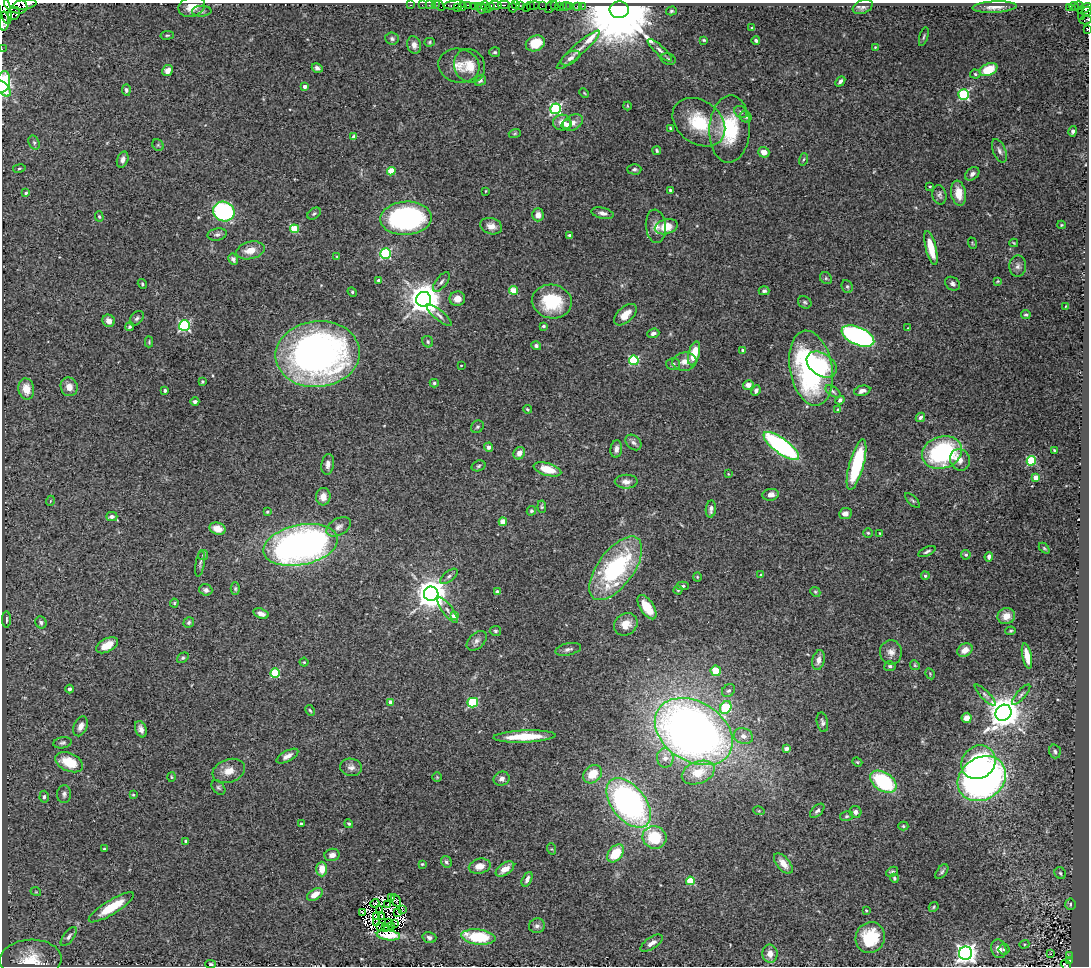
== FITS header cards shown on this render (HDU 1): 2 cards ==
NAXIS1  =                 1087
NAXIS2  =                  964

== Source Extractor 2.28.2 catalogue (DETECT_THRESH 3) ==
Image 1087 x 964 px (HDU 1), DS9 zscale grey, 1 PNG px = 1 image px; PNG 1091 x 968 px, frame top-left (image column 1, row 964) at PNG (2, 3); each listed source drawn as its Kron ellipse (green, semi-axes under 4 px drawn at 4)
Background 1.07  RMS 0.025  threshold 0.075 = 3 sigma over >= 5 px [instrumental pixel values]
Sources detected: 371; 9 with non-positive FLUX_AUTO (blend fragments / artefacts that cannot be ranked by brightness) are neither listed nor drawn; the other 362 listed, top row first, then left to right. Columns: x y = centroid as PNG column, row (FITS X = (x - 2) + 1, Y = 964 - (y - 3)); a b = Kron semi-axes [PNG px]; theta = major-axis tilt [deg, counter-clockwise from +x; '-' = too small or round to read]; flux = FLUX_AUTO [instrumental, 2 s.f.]
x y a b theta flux
24 4 12 4 9 6200
16 5 12 7 -18 9200
411 5 3 2 - 39
422 5 2 2 - 23
429 5 2 2 - 28
435 5 2 2 - 29
455 5 11 3 6 760
467 5 3 2 - 410
495 5 6 3 -7 560
504 5 6 2 -3 450
516 5 3 3 - 480
520 5 3 3 - 66
530 5 3 2 - 910
440 6 6 2 -45 58
463 6 4 3 - 420
474 6 2 2 - 20
478 6 4 3 - 80
491 6 3 3 - 500
533 6 6 3 16 140
542 6 2 2 - 31
551 6 8 2 56 84
554 6 4 3 - 49
560 6 3 2 - 260
566 6 5 3 - 150
569 6 3 2 - 130
577 6 4 2 - 48
583 6 3 2 - 16
1074 6 4 3 - 320
1079 6 4 3 - 240
192 7 13 10 21 20
486 7 6 3 -65 550
863 7 10 6 24 6.2
994 7 22 5 3 15
1070 7 3 3 - 340
458 8 3 3 - 1000
482 8 5 3 - 660
513 8 4 4 - 1900
526 8 3 2 - 830
5 9 15 5 -75 9400
1085 9 8 4 27 1500
619 10 9 8 - 33000
202 11 10 5 4 4.8
671 11 5 4 - 2.6
1086 12 5 4 - 1100
14 13 7 5 65 2800
1081 17 3 3 - 240
1086 20 6 4 15 160
4 21 9 5 89 3200
752 28 3 3 - 2.4
1087 30 3 2 - 6.9
167 35 7 3 8 2.3
924 37 10 3 74 2.7
392 39 7 6 - 4.5
704 40 3 3 - 1.9
756 40 4 3 - 4.7
430 42 5 4 - 2.5
535 43 10 7 23 37
414 45 9 7 -74 8.4
875 47 3 2 - 1.3
2 49 2 2 - 14
578 50 28 6 42 15
660 50 16 4 -42 7.3
495 52 5 5 - 3.3
570 58 10 6 32 8.3
668 59 8 5 -19 3.5
459 66 21 17 -14 28
469 66 17 15 -66 28
317 68 5 4 - 5.8
989 69 9 6 25 44
167 71 6 5 - 9.8
975 74 5 4 - 2.5
480 80 6 5 - 4.8
840 81 6 3 49 5.5
3 82 11 7 75 46
305 86 3 3 - 9
3 88 10 5 -46 29
126 90 5 4 - 3.8
584 93 5 3 - 1.5
964 94 5 5 - 190
627 106 4 3 - 1.4
556 109 5 5 - 270
741 112 7 5 -33 4
746 117 6 5 - 3.4
699 122 29 21 -37 81
562 123 9 8 - 17
573 123 11 7 29 13
567 124 5 4 - 7.3
670 128 4 3 - 2.2
730 129 33 20 87 100
1073 131 5 4 - 4.6
515 133 6 4 18 2.2
354 137 4 4 - 13
34 143 7 5 -63 4.1
158 145 6 5 - 2.9
657 151 4 3 - 2.9
999 151 12 6 -68 6.7
764 152 6 5 - 11
804 159 6 3 71 2
123 160 8 5 72 7.7
19 168 6 3 9 1.8
634 169 7 5 -1 3.8
391 171 4 4 - 45
972 174 8 5 41 6.2
930 186 3 3 - 1.8
670 190 4 4 - 3.7
486 191 3 2 - 1.2
26 193 4 3 - 2.9
959 193 12 7 -81 22
939 195 10 7 -78 5.3
224 212 11 9 -20 220
602 213 11 5 -12 7.2
314 214 7 5 37 3.3
538 215 6 5 - 11
99 216 5 4 - 2.4
406 218 26 16 3 320
1061 225 4 4 - 1.6
491 226 11 8 -16 13
656 226 17 10 -85 15
666 227 11 7 15 32
294 229 4 4 - 66
217 234 10 6 11 4.9
570 235 4 3 - 3.2
972 243 6 3 -71 1.7
1014 243 4 2 - 1.5
931 248 17 5 -76 39
250 250 14 8 13 22
386 253 5 5 - 160
337 257 4 3 - 1.6
233 259 6 5 - 5.6
1018 266 11 8 85 7.4
826 278 6 5 - 3
379 280 3 3 - 4.6
998 281 4 3 - 1.6
441 282 11 5 51 5.5
142 284 5 4 - 2.2
953 284 8 6 -37 5
847 287 7 5 -68 3.3
513 290 4 4 - 50
764 291 5 4 - 3.6
352 292 5 4 - 2
424 299 7 7 - 3500
457 299 8 7 - 13
552 302 20 17 -9 85
805 302 7 6 - 3.7
1066 306 3 2 - 1
439 315 16 5 -40 7.6
625 315 13 7 42 19
1026 315 5 4 - 2.6
137 318 8 5 49 4.3
109 321 6 6 - 12
184 326 5 5 - 230
543 326 3 3 - 2.5
130 327 4 4 - 3.4
908 328 3 3 - 1.1
653 333 6 4 19 6
858 336 17 9 -24 420
149 342 5 3 - 2
428 342 6 5 - 3.2
536 346 5 4 - 4.1
743 350 3 3 - 5
694 353 12 5 75 37
318 354 42 33 7 790
634 360 5 5 - 140
684 362 12 9 6 14
673 364 7 6 - 3.9
822 364 16 11 -35 53
461 365 3 2 - 1.3
811 368 38 21 -80 360
202 382 4 3 - 2.4
434 383 4 4 - 2.8
748 385 5 5 - 11
69 387 9 8 - 14
26 389 11 8 -80 22
165 390 3 3 - 3.3
756 390 5 4 - 5.4
833 391 9 4 -35 3.3
862 391 8 5 13 8.1
840 400 5 4 - 4.5
195 402 4 4 - 5.1
527 409 4 3 - 2.1
838 410 4 4 - 3.6
920 417 5 4 - 5
477 427 7 6 - 3.2
633 442 9 6 -42 6
781 446 21 7 -36 310
489 447 4 4 - 6.6
616 449 8 6 83 7.4
1054 450 3 2 - 1.5
942 452 20 16 19 230
519 453 6 5 - 13
960 460 11 9 -65 12
1031 461 5 4 - 110
328 464 10 6 81 8.3
857 465 26 7 75 120
478 466 7 5 18 3.1
547 469 14 6 -16 37
728 474 3 2 - 1
1036 478 4 4 - 24
626 482 11 7 0 11
771 495 8 6 8 9.7
323 497 9 7 83 16
50 501 5 3 - 1.4
913 501 9 4 -45 3.1
542 507 6 4 -84 2.3
711 509 8 5 83 7.1
531 511 5 4 - 3.2
267 512 4 3 - 2.2
846 514 6 5 - 8.4
112 516 6 4 0 6.7
503 522 4 4 - 28
339 527 13 8 31 9.5
217 529 8 6 -17 21
868 533 5 4 - 2.4
880 533 3 2 - 1.3
300 545 38 20 12 890
1044 548 6 4 -45 1.9
927 551 9 4 25 3.7
203 555 5 5 - 2.6
966 555 5 4 - 4.3
989 557 4 3 - 4.5
200 563 13 4 80 3.8
616 568 37 18 54 240
761 575 3 3 - 2.8
449 576 10 5 39 4.8
925 576 4 3 - 2.6
697 577 4 4 - 1.6
683 586 6 4 3 3.5
235 589 6 4 -90 2.6
206 590 6 5 - 5
678 590 4 4 - 2.1
498 592 4 3 - 14
815 592 5 4 - 2.2
431 594 7 7 - 3200
174 603 4 4 - 1.5
647 607 14 6 -57 30
447 610 15 5 -53 8.3
261 614 8 5 -18 9.2
454 616 4 4 - 22
1006 616 9 8 - 16
6 619 8 2 90 2.5
41 622 6 5 - 4.6
189 623 5 5 - 3.7
626 624 12 10 40 21
495 631 6 5 - 3.2
1011 631 5 4 - 2.3
477 641 12 7 43 7.4
107 645 12 6 28 25
568 649 13 6 12 6.5
965 650 8 6 29 14
891 652 12 11 - 12
1027 656 13 4 -79 20
183 658 6 4 39 2.8
819 660 10 6 76 9.6
304 662 4 4 - 1.9
915 665 5 4 - 2.2
890 666 6 5 - 3.8
716 671 5 5 - 30
275 673 4 4 - 100
930 674 6 4 -59 1.9
69 689 4 4 - 4.5
729 691 7 5 40 3.9
985 695 14 4 -45 5.3
1021 695 13 4 49 4.5
391 702 4 4 - 16
473 703 5 4 - 140
726 708 7 5 60 110
310 710 6 3 -61 2
1003 713 8 7 - 3200
967 718 5 5 - 12
822 722 10 5 -78 4.9
81 726 10 6 67 11
141 729 8 5 -70 8
694 732 42 29 -32 1500
524 736 31 6 2 57
743 736 10 7 -24 10
62 743 9 5 11 4.3
786 749 4 4 - 8.3
1055 751 7 5 -73 3.9
287 756 12 5 28 9.5
665 758 9 8 - 12
69 762 15 9 -23 47
857 762 5 4 - 2.1
978 762 18 16 41 110
351 767 11 8 -10 8.7
229 771 17 11 19 21
698 773 17 11 21 42
593 774 10 8 42 30
171 777 5 3 - 1.8
437 777 5 5 - 1.9
502 779 8 7 - 7.8
982 779 25 21 34 920
883 782 14 9 -34 150
218 788 8 5 -50 3.8
64 794 9 7 86 5.2
133 795 4 3 - 1.8
44 797 6 4 86 3.1
629 803 28 16 -52 520
759 811 6 3 -17 1.9
817 811 9 5 44 4.8
855 812 6 6 - 7
847 816 7 5 16 3
301 824 3 3 - 4.5
349 824 5 4 - 2.2
903 826 5 4 - 2.3
654 837 12 11 - 60
186 841 3 3 - 3.5
104 849 3 3 - 2.1
552 849 6 4 -70 2
616 853 10 7 49 50
332 855 7 6 - 11
446 862 6 5 - 4
783 863 12 6 -50 19
422 864 3 3 - 1.6
480 866 11 7 13 16
322 869 7 5 90 19
505 869 10 5 34 17
892 872 6 4 28 3.3
942 872 8 5 53 3.2
1060 873 6 5 - 3.4
894 878 4 3 - 2.8
527 879 8 4 64 7.1
690 881 4 4 - 76
36 892 5 3 - 1.4
315 895 8 5 34 18
391 898 2 2 - 3
396 900 6 3 -58 0.51
375 903 4 2 - 3.4
1070 904 6 5 - 3.9
388 905 2 2 - 2
111 907 26 7 32 53
934 907 5 4 - 2.1
402 909 4 2 - 2.8
380 910 3 2 - 3
866 910 3 3 - 1.8
363 912 4 2 - 1.8
398 913 3 2 - 1.5
376 916 3 2 - 2.5
382 916 3 2 - 0.69
376 922 3 2 - 2.2
389 923 3 2 - 0.64
395 923 3 2 - 0.23
537 926 8 7 - 5.9
381 927 3 2 - 0.27
386 927 3 2 - 1.9
392 927 4 2 - 1.3
388 935 12 5 -8 17
69 936 11 5 53 5.3
478 937 17 7 -7 86
870 937 16 14 63 66
429 938 7 5 -16 5.6
652 943 13 5 34 10
1024 944 5 4 - 2.2
999 949 9 7 -72 15
1004 949 5 5 - 3.5
966 953 7 6 - 1000
770 954 9 7 -87 14
1051 954 3 3 - 1.5
1069 956 3 3 - 6.4
31 959 31 19 2 54
1069 961 4 3 - 85
211 964 5 3 - 2
1066 965 6 3 -38 36
At the frame edge (FLAGS 8, measured only in part): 11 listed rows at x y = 24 4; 16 5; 192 7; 5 9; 1086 20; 4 21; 1087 30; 2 49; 3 82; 3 88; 1066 965
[9 non-positive-flux detections neither listed nor drawn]